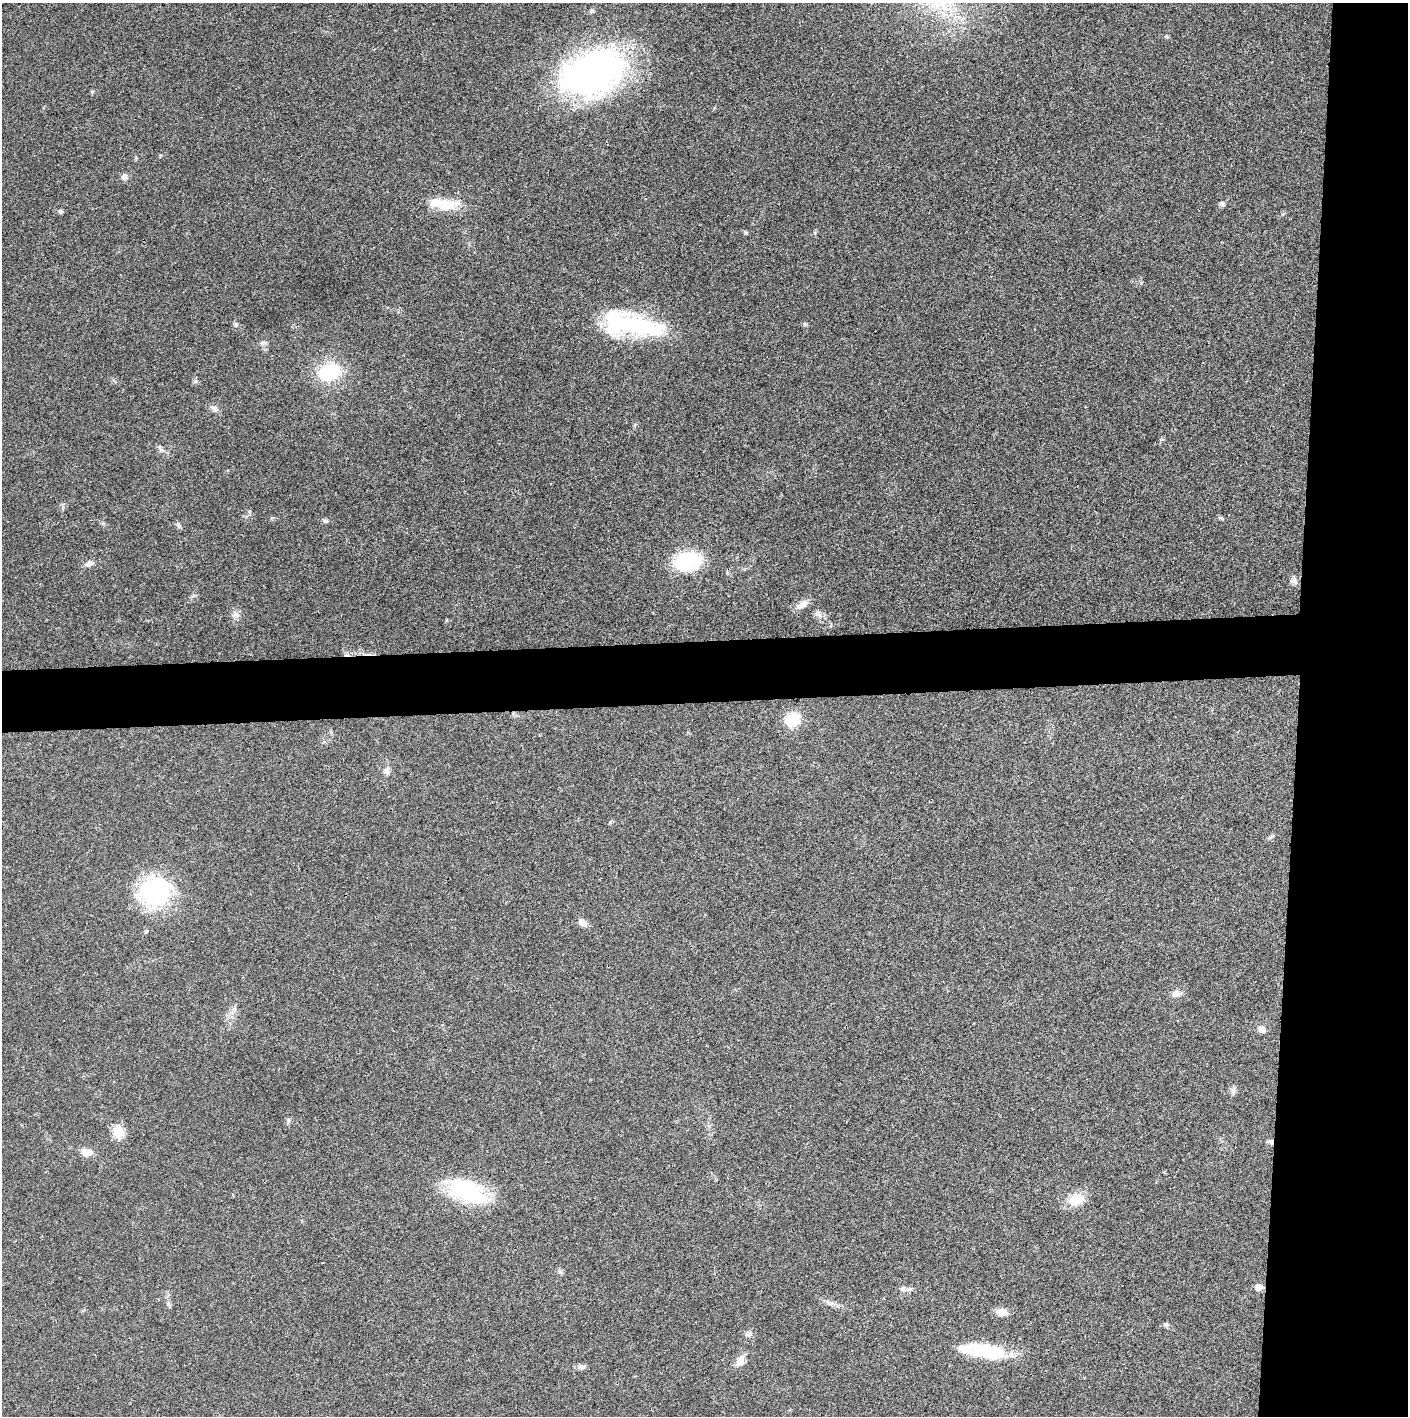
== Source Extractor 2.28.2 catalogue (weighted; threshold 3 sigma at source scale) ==
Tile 6 of 3 x 3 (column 3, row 2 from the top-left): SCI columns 2815-4220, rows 1416-2829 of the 4221 x 4243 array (HDU 1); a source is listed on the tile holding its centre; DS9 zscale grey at full resolution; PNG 1410 x 1418 px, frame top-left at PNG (2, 3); no overlay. Shown black and unused: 12% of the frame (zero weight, under 3 of 4 exposures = <1% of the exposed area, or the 3 px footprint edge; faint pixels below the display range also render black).
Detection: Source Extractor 2.28.2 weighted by HDU 2 'WHT'; one run over the whole footprint, this tile lists its part. Background 0.0194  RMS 0.0041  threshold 0.0185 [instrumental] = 3 sigma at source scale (4.5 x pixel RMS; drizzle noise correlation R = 1.50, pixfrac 1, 0.05/0.05 arcsec/px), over >= 5 px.
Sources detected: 47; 1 cosmic-ray / hot-pixel residue — not listed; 1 inside a brighter listed object's ellipse — not listed separately; the other 45 listed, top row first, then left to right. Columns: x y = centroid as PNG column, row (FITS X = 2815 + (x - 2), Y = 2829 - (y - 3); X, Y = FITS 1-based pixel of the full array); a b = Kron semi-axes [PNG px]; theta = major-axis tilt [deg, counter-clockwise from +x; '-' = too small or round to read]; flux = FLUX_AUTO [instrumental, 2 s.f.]
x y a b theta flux
1166 36 5 4 - 0.52
593 73 72 46 20 140
92 91 5 4 - 0.61
124 177 8 8 - 1.7
444 204 34 15 -2 11
1222 204 6 5 - 1.1
60 211 5 4 - 0.96
746 233 6 4 -2 0.53
236 324 6 5 - 0.74
635 324 72 25 -8 46
263 343 9 3 31 0.83
329 372 19 14 17 25
214 409 11 7 -48 1.6
160 448 11 4 -67 0.99
325 521 6 5 - 0.97
178 525 8 6 -54 0.99
688 561 25 16 7 28
89 564 11 7 16 1.7
1294 581 9 9 - 1.6
801 605 18 8 34 3.2
819 615 11 5 -65 1.5
792 720 21 17 31 10
387 771 11 7 72 1.8
1270 837 9 4 35 0.78
155 892 40 35 27 41
582 923 9 7 -39 2.6
146 931 4 4 - 0.57
1176 994 11 8 10 2.1
1262 1029 8 7 - 2.3
1233 1090 11 6 84 1.3
288 1121 10 4 85 0.83
118 1131 17 14 -55 5
1271 1142 7 6 - 1.2
86 1152 14 8 -6 4
467 1191 38 19 -28 44
1076 1199 22 14 22 7.1
1258 1287 6 5 - 5
903 1289 8 8 - 1.6
830 1303 8 6 20 1.2
1001 1312 13 8 -7 3.8
1166 1325 8 6 -8 0.98
748 1334 8 7 - 1.5
983 1351 52 16 -10 22
740 1361 14 9 71 4
582 1367 10 7 4 1.4
Overlapping masked pixels (flux is a lower limit): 2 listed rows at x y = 593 73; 1271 1142
Unlisted compact peaks at least as high as the median listed source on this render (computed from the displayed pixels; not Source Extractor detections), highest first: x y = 804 324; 195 381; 610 822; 235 614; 1221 518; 272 518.